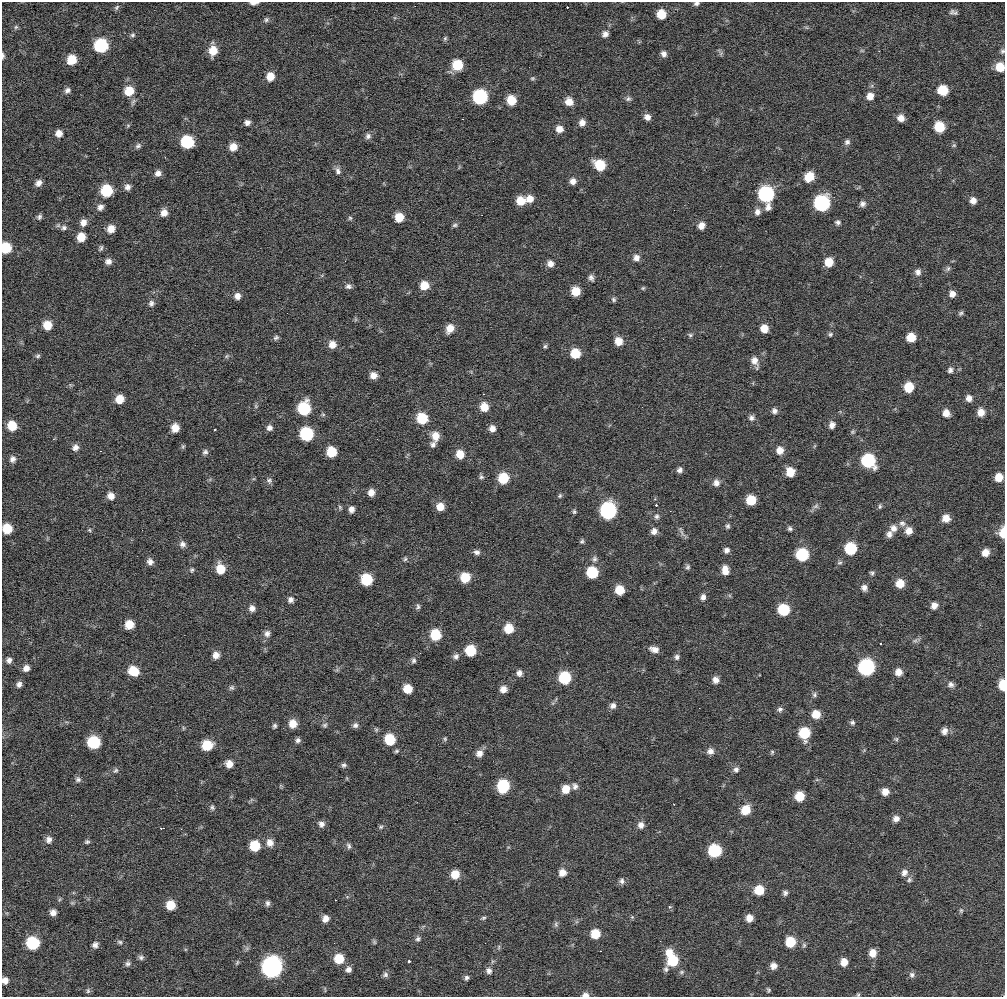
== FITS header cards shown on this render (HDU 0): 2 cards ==
NAXIS1  =                 1003
NAXIS2  =                  995

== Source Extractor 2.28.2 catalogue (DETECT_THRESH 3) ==
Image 1003 x 995 px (HDU 0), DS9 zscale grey, 1 PNG px = 1 image px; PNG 1007 x 999 px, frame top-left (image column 1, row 995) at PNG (2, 2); no overlay
Background 401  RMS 9.6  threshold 28.8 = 3 sigma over >= 5 px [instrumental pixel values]
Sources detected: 318; all 318 listed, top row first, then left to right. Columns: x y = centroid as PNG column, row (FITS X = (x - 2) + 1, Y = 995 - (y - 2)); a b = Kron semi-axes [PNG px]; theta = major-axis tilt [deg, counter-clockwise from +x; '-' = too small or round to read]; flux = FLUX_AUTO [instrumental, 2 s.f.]
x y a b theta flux
254 3 8 3 1 2800
696 3 6 5 - 1400
117 7 7 5 47 1200
567 7 3 2 - 1600
952 12 10 7 55 1900
661 14 7 7 - 12000
266 20 7 6 - 1400
16 27 6 5 - 1200
605 34 8 7 - 2700
133 35 7 6 - 1300
445 38 7 5 68 960
101 46 9 8 - 53000
213 51 9 8 - 9600
862 51 6 4 -19 790
1002 51 7 6 - 1300
664 54 6 6 - 2500
3 56 7 3 -87 1300
72 60 8 7 - 14000
457 65 8 8 - 18000
1000 67 8 8 - 11000
270 76 8 7 - 7000
532 78 6 4 1 900
67 90 7 6 - 2200
943 90 8 8 - 17000
129 91 9 9 - 12000
870 96 8 8 - 4800
480 97 9 9 - 65000
628 99 8 6 25 1600
511 100 8 7 - 13000
569 102 8 7 - 6500
647 117 7 6 - 3500
901 118 7 7 - 4400
247 122 5 5 - 2500
582 123 7 7 - 3600
128 125 6 4 19 720
939 127 8 7 - 18000
559 129 8 7 - 4600
59 133 7 6 - 4500
368 136 8 7 - 2100
187 142 9 8 - 36000
847 142 7 7 - 1900
954 145 5 5 - 880
138 146 8 5 37 1500
233 147 7 7 - 6700
600 165 9 8 - 19000
338 171 10 7 -68 2400
158 173 6 6 - 2900
809 177 9 7 49 12000
573 181 7 7 - 3200
38 183 7 6 - 3200
127 187 7 6 - 2700
107 191 8 8 - 29000
766 194 9 9 - 90000
530 199 8 8 - 5400
973 200 6 6 - 3700
521 201 8 8 - 10000
822 203 10 9 - 95000
862 204 7 7 - 2400
100 207 7 6 - 2900
768 207 8 6 70 3000
757 212 8 8 - 3000
164 213 8 7 - 4400
39 217 7 5 64 1500
399 217 7 7 - 10000
350 218 5 5 - 970
83 222 8 7 - 4000
838 222 6 6 - 1700
455 225 7 5 16 1200
701 226 7 6 - 4300
64 228 8 7 - 2100
111 229 8 7 - 5900
81 237 7 6 - 9300
6 248 8 7 - 19000
101 248 8 5 67 1200
636 258 9 8 - 3400
108 261 7 6 - 3000
829 262 8 7 - 10000
550 264 7 7 - 3600
948 269 8 5 63 1500
918 272 9 7 -85 2800
591 278 8 6 -70 2000
424 285 8 8 - 9800
348 286 8 7 - 2100
643 288 5 4 - 820
576 291 7 7 - 11000
952 294 7 6 - 3800
237 296 7 6 - 3400
613 299 7 6 - 1300
151 303 8 7 - 2100
961 313 7 5 32 1300
47 325 8 7 - 10000
450 328 9 7 57 6700
764 328 7 6 - 7200
830 334 6 6 - 1100
690 335 7 5 -4 1200
911 337 7 7 - 11000
276 338 8 5 22 1400
619 341 8 7 - 6900
332 344 8 8 - 5600
545 346 6 5 - 1100
575 353 7 7 - 14000
38 356 6 5 - 1200
227 356 6 4 70 960
754 361 11 8 -60 4800
950 370 7 6 - 2000
373 375 7 7 - 4400
909 387 8 7 - 14000
483 394 3 2 - 1800
969 398 7 7 - 3500
119 399 7 7 - 8800
256 406 6 5 - 1000
484 407 8 7 - 8300
304 408 10 8 81 36000
774 411 6 6 - 2300
981 412 8 7 - 5800
946 413 7 7 - 5000
422 418 9 8 - 20000
751 418 8 7 - 2100
832 425 7 6 - 3200
12 426 8 8 - 13000
175 428 7 6 - 7000
269 428 7 7 - 2400
492 428 6 6 - 3500
215 429 3 2 - 850
853 432 6 5 - 980
307 434 9 8 - 49000
436 436 10 8 -89 6900
433 445 7 7 - 2000
75 447 7 6 - 3100
780 450 8 7 - 5100
100 451 2 2 - 420
205 452 7 6 - 1700
331 452 8 7 - 16000
460 454 8 7 - 8000
12 459 8 7 - 2700
868 461 10 9 - 50000
680 470 6 6 - 2300
790 472 7 7 - 10000
481 477 7 5 -44 1300
999 477 7 7 - 8500
503 478 8 8 - 19000
269 480 8 6 -11 1700
716 483 8 8 - 3500
371 492 7 6 - 4300
111 496 7 7 - 4300
560 496 6 5 - 950
751 500 7 7 - 15000
656 505 3 2 - 2000
816 506 8 6 17 1700
880 506 7 4 87 1000
440 507 8 7 - 6900
351 509 6 5 - 2900
608 511 10 9 - 95000
574 512 6 5 - 1100
657 516 8 7 - 1900
946 518 7 7 - 6000
902 523 9 8 - 2600
728 526 7 5 73 1400
7 528 8 7 - 14000
790 528 5 5 - 1400
894 528 10 9 - 4200
89 530 5 5 - 870
654 531 8 7 - 3300
909 531 8 8 - 5300
682 533 16 3 -54 1800
1002 533 11 6 -87 8500
889 534 8 7 - 3000
582 541 7 5 62 1200
183 544 7 7 - 2500
850 548 8 8 - 31000
727 550 6 6 - 2400
477 552 7 6 - 2200
985 552 7 6 - 5800
802 555 8 8 - 36000
405 559 6 5 - 1000
594 559 8 7 - 1900
150 561 7 6 - 2900
839 563 7 5 2 1300
688 567 7 5 79 1300
220 569 9 8 - 11000
192 570 6 5 - 1100
725 570 9 6 -82 5700
592 572 8 8 - 28000
872 573 5 5 - 1200
465 578 8 8 - 15000
366 580 8 8 - 26000
900 583 8 7 - 9100
864 587 7 6 - 2800
620 590 7 7 - 12000
703 597 7 6 - 2500
291 600 7 7 - 2300
934 605 8 7 - 3800
418 606 8 5 87 1300
252 608 7 6 - 3200
784 610 8 8 - 26000
129 625 7 7 - 9600
509 629 8 8 - 12000
267 633 9 8 - 2900
436 635 8 8 - 20000
915 640 7 5 29 1500
880 644 3 2 - 1200
654 649 9 6 -11 3900
470 651 8 8 - 19000
216 655 7 7 - 4200
456 656 7 7 - 2200
677 657 7 6 - 1800
9 660 7 6 - 2400
414 660 7 6 - 1500
866 667 9 9 - 100000
26 668 8 7 - 3600
133 671 10 8 -33 13000
898 672 7 7 - 4800
519 673 7 7 - 2800
565 678 8 8 - 33000
716 680 7 7 - 3700
19 684 6 6 - 2300
951 685 8 7 - 2400
1002 685 9 5 -87 12000
232 688 7 6 - 1400
408 689 7 7 - 10000
503 689 7 7 - 4300
814 695 7 6 - 1400
613 706 7 6 - 2700
780 709 8 6 28 1800
816 714 8 8 - 8600
852 722 6 5 - 1400
293 724 8 7 - 7400
325 725 7 6 - 1300
355 725 7 6 - 2000
274 726 5 4 - 1300
944 731 8 7 - 3300
804 733 9 8 - 24000
390 739 9 8 - 20000
445 739 6 5 - 930
896 739 7 5 -14 1000
298 740 6 5 - 1800
94 742 9 9 - 33000
207 745 8 8 - 17000
396 751 7 4 27 1000
710 751 8 7 - 3400
772 752 5 5 - 930
479 753 9 8 - 4000
229 764 8 7 - 4900
344 765 6 6 - 1500
736 769 8 6 38 2100
116 770 7 5 43 1400
78 779 7 7 - 1800
503 786 9 8 - 35000
575 786 9 7 -89 2400
566 789 8 7 - 8200
885 792 7 7 - 5600
799 796 8 7 - 13000
212 807 7 5 -81 1400
745 810 9 8 - 12000
896 819 8 7 - 3300
321 824 7 7 - 2700
641 825 8 8 - 3500
381 827 6 5 - 1200
161 828 4 2 - 850
49 840 8 7 - 3100
87 842 6 4 -6 1200
270 843 10 8 -81 4700
255 846 8 8 - 16000
349 846 8 6 -71 1700
715 851 9 8 - 42000
562 872 8 7 - 5000
904 872 9 8 - 3300
455 874 8 7 - 9600
909 880 8 7 - 1800
622 881 8 7 - 2200
759 890 8 8 - 13000
785 893 7 6 - 1800
60 899 6 4 70 840
335 900 3 2 - 1700
72 903 7 4 18 1000
267 903 7 6 - 1800
170 905 8 7 - 11000
669 907 3 3 - 2700
961 910 7 5 -90 1100
53 912 6 5 - 3400
632 917 5 5 - 810
483 918 6 4 16 1100
749 918 7 7 - 5400
325 919 7 6 - 4000
556 924 9 5 83 1400
595 934 8 8 - 12000
418 939 7 6 - 1700
120 942 7 5 -17 1300
374 942 6 5 - 1000
790 942 9 8 - 17000
33 943 9 8 - 38000
95 945 7 6 - 2400
804 945 7 5 76 1300
499 947 7 4 89 960
600 951 2 2 - 440
669 953 9 9 - 6900
873 953 8 7 - 6300
141 957 7 6 - 1600
339 959 9 8 - 14000
409 961 3 3 - 8400
673 961 10 9 - 22000
844 962 8 7 - 6100
237 963 8 4 64 960
128 964 7 6 - 1700
773 966 7 7 - 3900
272 967 11 10 - 250000
348 969 7 7 - 2800
666 969 9 6 69 1700
489 971 8 7 - 2600
682 972 7 5 27 1200
385 975 7 6 - 1700
912 975 8 7 - 2200
467 978 6 5 - 1600
5 980 6 6 - 3900
768 990 7 5 -70 1100
88 991 7 5 88 1300
585 995 8 5 0 2700
858 995 5 5 - 840
At the frame edge (FLAGS 8, measured only in part): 12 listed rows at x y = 254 3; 696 3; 1002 51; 3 56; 1000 67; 6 248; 7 528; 1002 533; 1002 685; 5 980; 585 995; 858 995